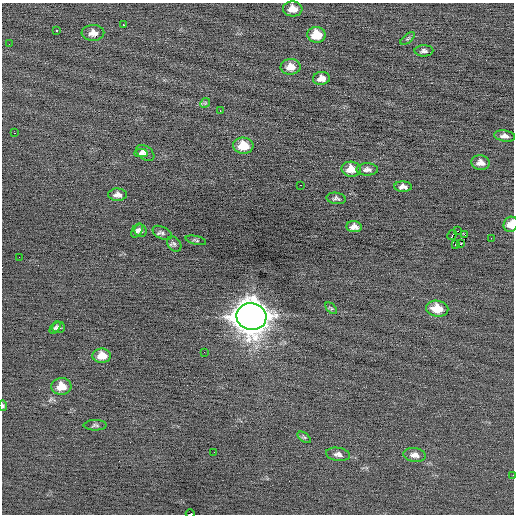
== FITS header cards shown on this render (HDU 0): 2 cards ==
NAXIS1  =                  512 / Axis length
NAXIS2  =                  512 / Axis length

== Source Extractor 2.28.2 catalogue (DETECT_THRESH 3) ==
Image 512 x 512 px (HDU 0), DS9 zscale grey, 1 PNG px = 1 image px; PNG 516 x 516 px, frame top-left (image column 1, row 512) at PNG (2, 3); each listed source drawn as its Kron ellipse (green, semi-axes under 4 px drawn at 4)
Background -0.042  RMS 0.69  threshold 2.07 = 3 sigma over >= 5 px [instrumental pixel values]
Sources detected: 54; all 54 listed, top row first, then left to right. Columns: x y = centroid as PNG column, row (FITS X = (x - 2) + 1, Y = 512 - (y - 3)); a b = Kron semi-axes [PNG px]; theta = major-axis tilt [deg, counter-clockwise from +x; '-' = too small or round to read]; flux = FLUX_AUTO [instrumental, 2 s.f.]
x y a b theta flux
293 9 10 7 -4 460
123 25 3 3 - 880
57 30 3 3 - 290
93 33 11 8 2 320
317 35 9 7 -4 1100
408 39 8 4 39 76
9 44 2 2 - 77
424 51 9 5 0 130
291 67 10 8 2 480
321 78 8 6 9 300
205 103 5 4 - 51
220 111 2 2 - 72
14 133 2 2 - 34
505 136 10 5 -9 200
243 146 10 8 -1 990
141 153 6 4 3 90
145 153 10 6 -36 190
480 163 9 7 -8 270
351 169 10 7 -4 620
367 169 11 6 0 170
300 185 2 2 - 420
403 187 9 5 -3 220
118 195 9 6 0 240
336 198 9 5 -8 110
511 224 8 7 - 530
354 227 8 5 -3 230
137 231 7 5 56 130
140 231 6 6 - 110
458 231 2 2 - 190
162 233 10 6 -28 120
452 235 5 2 - 21
465 235 3 2 - 280
491 238 2 2 - 34
196 240 10 3 -13 61
174 244 8 6 -50 100
455 244 3 2 - 44
461 244 3 3 - 170
19 257 3 2 - 38
331 308 7 3 -45 64
437 309 11 8 -10 890
251 317 15 13 -12 92000
55 328 7 4 51 96
59 328 6 5 - 92
204 352 2 2 - 39
102 356 9 7 1 560
61 386 10 8 5 670
3 406 5 4 - 71
95 425 11 5 0 110
304 437 7 4 -36 80
214 452 3 2 - 36
338 454 12 6 -8 220
415 455 11 7 -7 270
513 475 2 2 - 110
190 514 4 2 - 1400
At the frame edge (FLAGS 8, measured only in part): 4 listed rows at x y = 511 224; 3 406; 513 475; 190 514